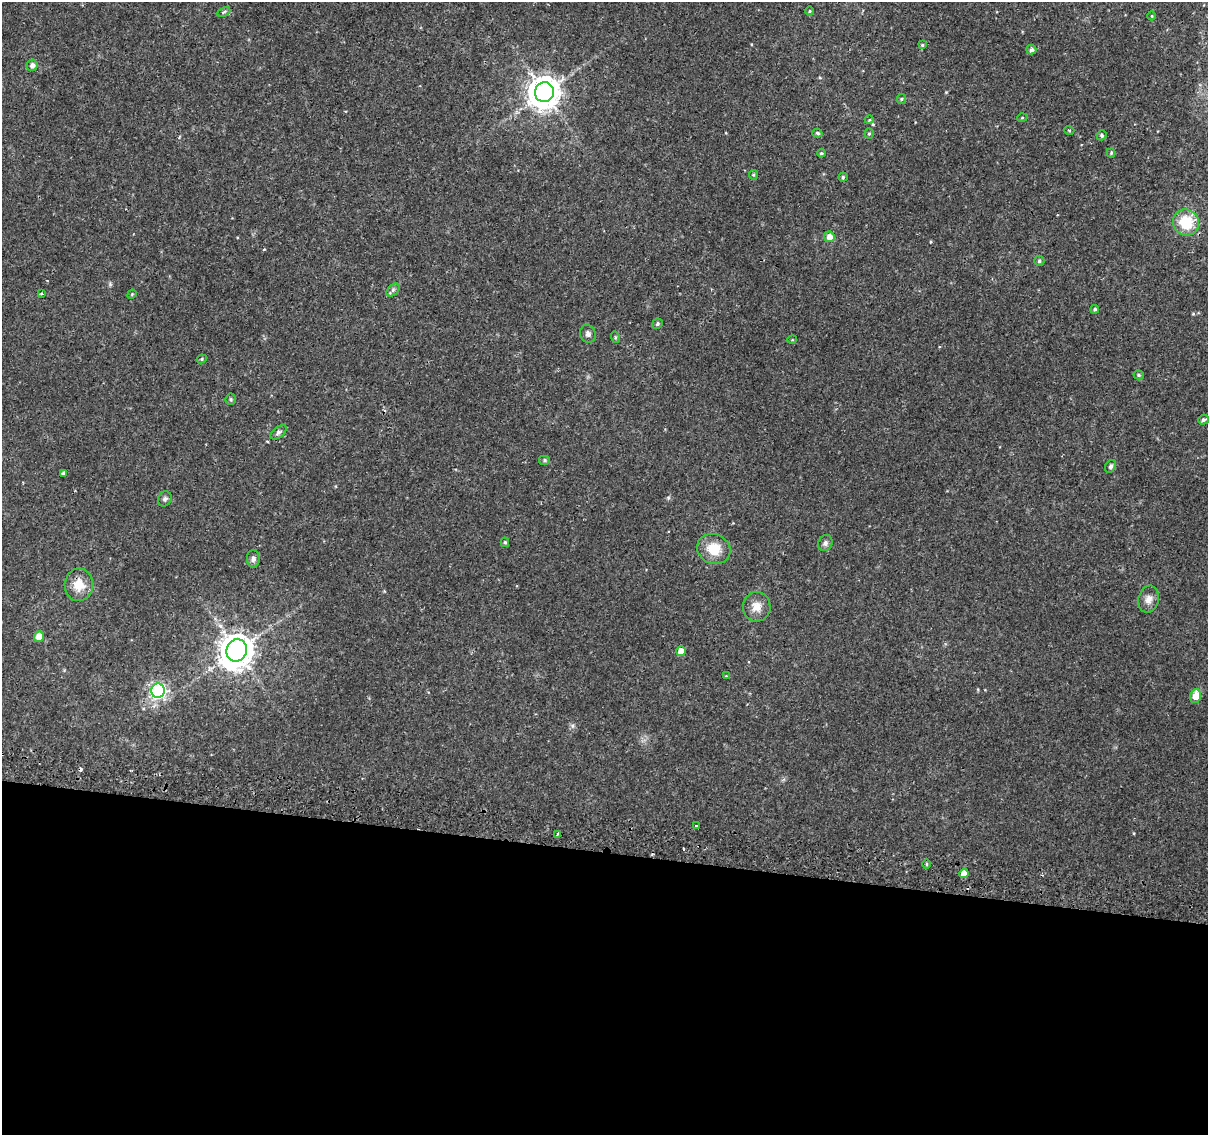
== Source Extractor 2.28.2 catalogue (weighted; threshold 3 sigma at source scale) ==
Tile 14 of 4 x 4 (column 2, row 4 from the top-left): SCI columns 1212-2417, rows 263-1395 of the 4843 x 5116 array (HDU 1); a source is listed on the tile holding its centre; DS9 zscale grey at full resolution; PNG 1210 x 1137 px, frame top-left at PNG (2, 2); each listed source drawn as its Kron ellipse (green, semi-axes under 4 px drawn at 4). Shown black and unused: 25% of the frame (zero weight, under 2 of 3 exposures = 2% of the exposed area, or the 3 px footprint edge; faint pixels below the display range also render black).
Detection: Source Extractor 2.28.2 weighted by HDU 2 'WHT'; one run over the whole footprint, this tile lists its part. Background 0.0111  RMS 0.0038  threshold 0.017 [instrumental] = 3 sigma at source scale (4.5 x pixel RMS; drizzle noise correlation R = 1.50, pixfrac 1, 0.0396/0.0396 arcsec/px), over >= 5 px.
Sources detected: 57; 2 cosmic-ray / hot-pixel residue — neither listed nor drawn; the other 55 listed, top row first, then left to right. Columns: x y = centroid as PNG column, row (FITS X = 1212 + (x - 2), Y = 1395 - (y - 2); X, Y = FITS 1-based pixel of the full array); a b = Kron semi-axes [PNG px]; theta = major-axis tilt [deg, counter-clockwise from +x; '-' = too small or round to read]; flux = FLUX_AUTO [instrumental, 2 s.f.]
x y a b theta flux
810 11 4 3 - 0.32
224 12 7 4 24 0.54
1152 16 4 3 - 0.26
922 45 4 3 - 0.43
1031 50 5 4 - 1
32 65 5 5 - 1.6
544 92 10 9 - 580
901 99 5 4 - 0.45
1022 118 5 3 - 0.34
869 120 4 3 - 0.28
1069 130 5 3 - 0.37
817 133 5 4 - 0.56
869 134 5 4 - 0.46
1102 135 5 5 - 0.73
821 153 4 3 - 0.44
1111 153 4 4 - 0.42
753 175 5 4 - 0.45
843 177 4 4 - 0.53
1186 222 13 12 - 12
829 237 5 5 - 2.8
1039 261 5 5 - 0.72
393 290 8 5 46 0.81
41 294 3 3 - 0.46
132 294 5 4 - 0.38
1095 309 4 4 - 0.61
657 324 5 5 - 0.67
588 334 9 7 -72 1.3
615 337 6 3 -73 0.43
792 340 5 3 - 0.32
202 359 5 4 - 0.51
1139 375 5 4 - 0.57
231 399 5 5 - 0.54
1203 420 5 4 - 0.79
279 432 9 5 38 0.96
545 460 6 5 - 0.59
1111 466 7 5 57 0.83
63 473 4 3 - 2
165 499 8 6 57 0.94
505 542 4 4 - 0.59
825 543 8 7 - 1.1
714 549 17 14 -23 7.8
253 559 9 6 -89 1.2
79 585 16 14 84 5.9
1149 599 14 10 79 2.6
757 607 15 14 - 3.9
39 636 5 5 - 6.3
237 650 11 10 - 630
681 651 5 5 - 3.4
726 676 3 3 - 0.28
158 691 7 6 - 110
1196 696 7 5 77 5.6
696 826 3 3 - 3.7
557 834 3 3 - 1.3
927 864 4 3 - 0.45
964 873 5 4 - 3.8